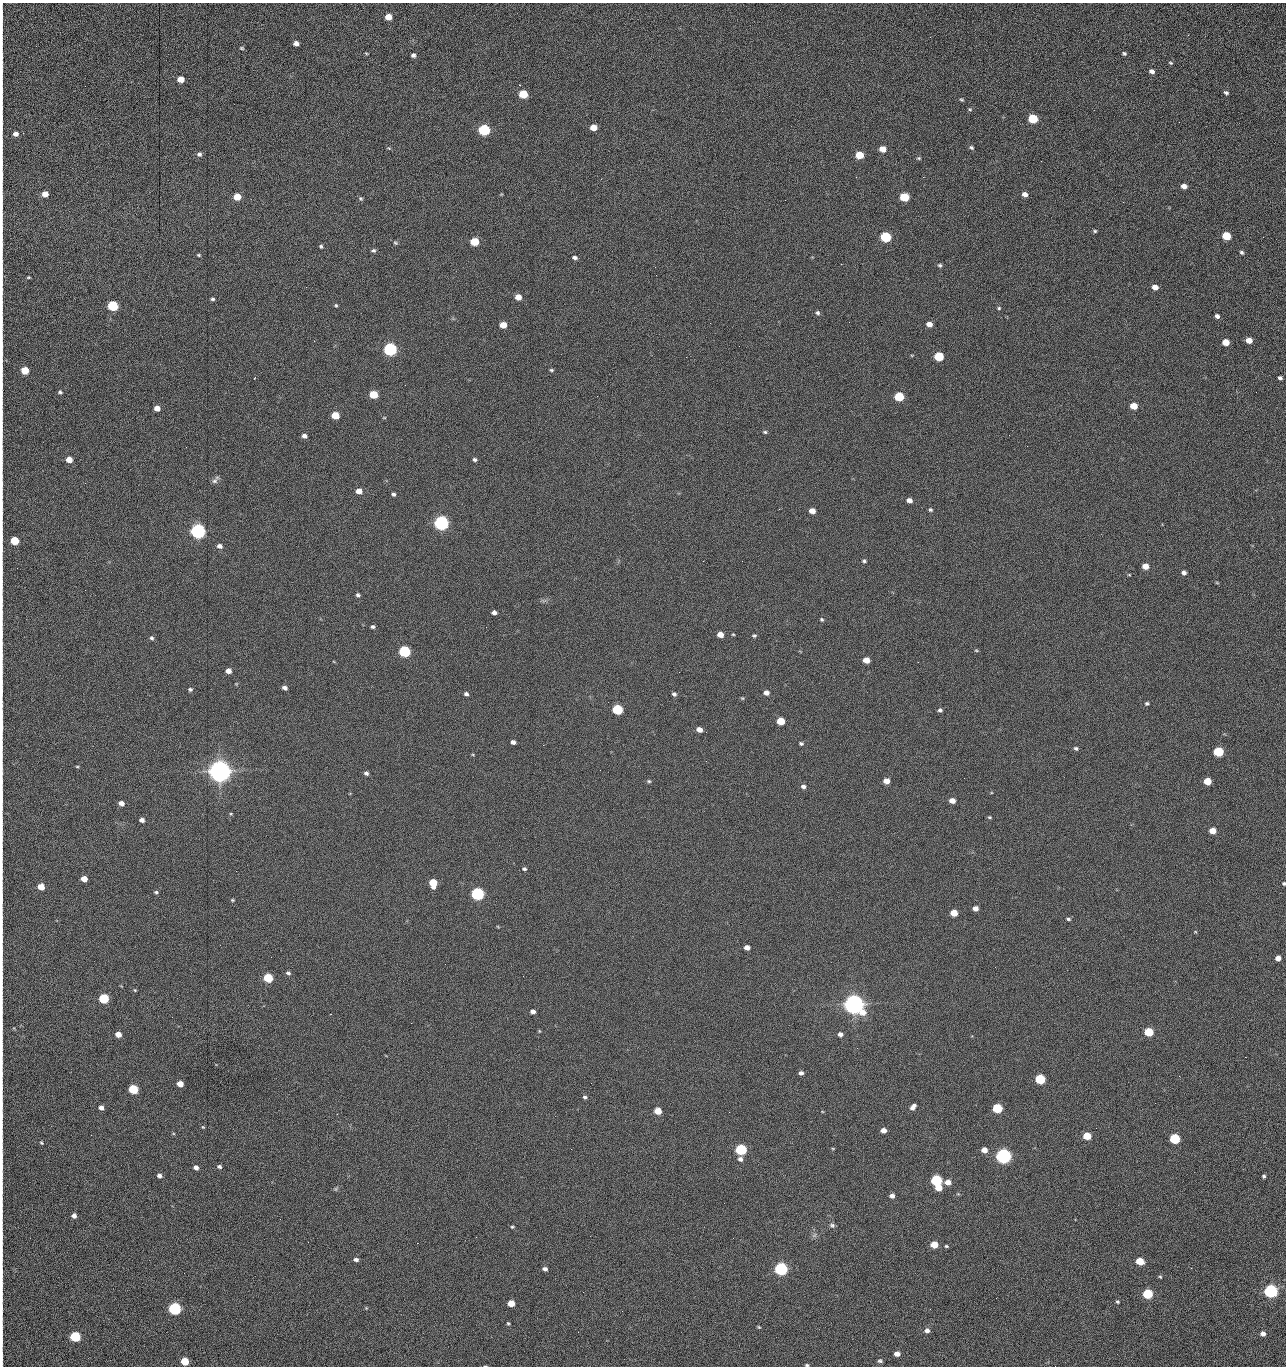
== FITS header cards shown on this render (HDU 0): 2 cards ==
NAXIS1  =                 1284 /fastest changing axis
NAXIS2  =                 1364 /next to fastest changing axis

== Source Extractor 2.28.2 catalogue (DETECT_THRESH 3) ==
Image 1284 x 1364 px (HDU 0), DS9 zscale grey, 1 PNG px = 1 image px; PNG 1288 x 1368 px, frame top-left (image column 1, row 1364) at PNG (2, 3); no overlay
Background 144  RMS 15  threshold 44.6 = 3 sigma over >= 5 px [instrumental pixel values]
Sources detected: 275; all 275 listed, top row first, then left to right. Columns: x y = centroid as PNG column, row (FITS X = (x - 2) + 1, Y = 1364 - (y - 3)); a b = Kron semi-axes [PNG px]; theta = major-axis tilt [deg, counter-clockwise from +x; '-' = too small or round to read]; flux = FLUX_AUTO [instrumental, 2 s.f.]
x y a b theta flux
388 17 5 5 - 1.3e+04
2 21 16 2 90 3.2e+03
1188 35 3 2 - 9.2e+02
296 43 5 4 - 5.1e+03
242 48 5 3 - 1.2e+03
366 53 4 3 - 9.4e+02
1124 53 4 4 - 1.7e+03
413 55 5 4 - 2.7e+03
1170 63 5 4 - 1.3e+03
2 64 15 2 90 3.2e+03
1152 71 5 4 - 4.2e+03
181 79 5 5 - 1.4e+04
2 90 12 2 90 2.2e+03
1226 93 4 3 - 1.9e+03
523 94 6 5 - 4.2e+04
961 100 5 4 - 1.3e+03
970 109 6 4 -21 1.4e+03
1033 119 6 5 - 6.1e+04
1179 122 3 2 - 7.2e+02
593 127 5 5 - 1.4e+04
484 130 6 5 - 1.6e+05
15 134 5 5 - 4.9e+03
2 142 15 2 90 2.2e+03
971 147 6 4 -32 2.0e+03
389 148 7 4 -25 1.2e+03
883 149 5 5 - 1.2e+04
199 154 6 6 - 3.0e+03
859 155 6 5 - 2.8e+04
919 158 6 4 -1 1.4e+03
1041 161 2 2 - 1.1e+03
2 176 19 2 90 3.4e+03
856 177 3 2 - 1.6e+03
923 177 2 2 - 1.1e+04
1184 186 5 4 - 6.3e+03
45 194 5 5 - 1.0e+04
1025 194 5 4 - 5.4e+03
237 197 5 5 - 2.0e+04
904 197 6 5 - 5.2e+04
361 198 6 5 - 1.6e+03
1123 202 2 2 - 5.8e+02
2 229 8 2 90 1.3e+03
1095 231 5 4 - 1.5e+03
1226 236 6 5 - 4.2e+04
886 237 6 5 - 1.0e+05
1263 237 2 2 - 5.2e+02
474 242 6 5 - 4.0e+04
395 243 6 5 - 1.5e+03
321 246 5 4 - 1.6e+03
373 250 6 4 10 2.0e+03
1242 252 5 4 - 1.9e+03
199 255 5 4 - 1.3e+03
575 258 5 4 - 2.7e+03
841 264 2 2 - 1.9e+04
940 265 6 5 - 1.7e+03
2 270 20 2 90 3.7e+03
656 275 2 2 - 9.7e+02
29 277 4 3 - 1.1e+03
306 287 2 2 - 5.9e+02
1155 287 5 5 - 7.5e+03
2 291 14 2 90 2.5e+03
518 297 5 5 - 9.5e+03
213 299 4 4 - 1.9e+03
336 305 5 4 - 1.3e+03
113 306 6 5 - 1.0e+05
999 308 4 4 - 1.3e+03
818 313 6 5 - 2.1e+03
1217 316 4 4 - 3.6e+03
710 323 2 2 - 2.1e+03
929 324 5 4 - 7.6e+03
503 325 5 5 - 1.5e+04
1249 340 5 4 - 1.0e+04
1226 342 5 5 - 1.6e+04
2 345 18 2 90 3.4e+03
390 349 6 5 - 3.0e+05
912 355 5 3 - 8.3e+02
939 356 6 5 - 5.8e+04
25 370 5 5 - 2.5e+04
551 370 5 4 - 1.4e+03
254 378 3 2 - 6.1e+02
1280 378 4 4 - 2.4e+03
2 385 12 2 90 2.3e+03
60 392 5 4 - 1.8e+03
1256 392 3 2 - 8.0e+02
373 394 6 5 - 3.6e+04
899 397 6 5 - 6.0e+04
1134 406 5 5 - 1.9e+04
157 408 5 4 - 8.2e+03
2 413 11 2 90 2.0e+03
335 415 5 5 - 2.9e+04
384 418 5 3 - 7.8e+02
765 432 5 4 - 1.5e+03
1009 435 2 2 - 2.3e+03
304 436 5 4 - 3.7e+03
186 447 2 2 - 2.0e+03
2 454 14 2 90 2.1e+03
69 460 5 4 - 1.2e+04
475 460 5 4 - 2.2e+03
214 481 9 7 36 3.1e+03
85 483 2 2 - 5.6e+02
359 491 5 5 - 9.7e+03
393 494 4 4 - 2.3e+03
909 500 5 4 - 5.7e+03
2 505 20 2 90 3.4e+03
779 509 2 2 - 5.3e+02
930 510 5 4 - 1.8e+03
812 511 5 4 - 8.7e+03
441 523 6 5 - 5.0e+05
198 531 6 6 - 5.4e+05
14 541 5 5 - 4.1e+04
219 546 6 5 - 4.0e+03
742 561 2 2 - 4.3e+02
864 561 5 4 - 1.8e+03
1145 566 5 5 - 1.3e+04
1184 573 5 4 - 3.6e+03
1129 575 5 3 - 9.0e+02
1217 583 5 3 - 1.0e+03
358 595 5 4 - 2.1e+03
2 599 14 2 90 2.2e+03
494 613 5 4 - 4.1e+03
822 619 5 5 - 1.5e+03
372 627 4 4 - 2.1e+03
2 634 13 2 90 1.9e+03
720 634 5 4 - 1.0e+04
733 634 4 3 - 9.1e+02
754 636 5 4 - 1.6e+03
152 638 5 5 - 1.8e+03
976 650 5 4 - 1.2e+03
405 651 6 5 - 1.6e+05
866 660 5 5 - 1.4e+04
228 671 5 4 - 7.1e+03
679 672 3 2 - 1.1e+03
285 688 5 4 - 3.9e+03
190 689 5 4 - 1.9e+03
766 693 5 4 - 5.9e+03
466 694 5 4 - 2.4e+03
674 694 5 4 - 2.5e+03
742 698 5 4 - 1.0e+03
1147 703 5 4 - 1.7e+03
617 709 6 5 - 9.4e+04
940 710 4 4 - 2.4e+03
781 721 5 5 - 2.7e+04
2 726 19 2 -89 3.7e+03
699 729 5 4 - 7.5e+03
706 732 2 2 - 5.0e+02
513 742 5 4 - 4.1e+03
801 744 5 4 - 1.8e+03
543 745 2 2 - 2.2e+03
1076 748 6 5 - 2.2e+03
1218 752 6 5 - 7.6e+04
473 755 5 3 - 8.6e+02
706 761 3 2 - 1.5e+03
77 767 5 3 - 9.5e+02
220 771 7 7 - 1.8e+06
366 773 5 4 - 2.6e+03
649 781 5 4 - 1.6e+03
886 781 5 5 - 1.0e+04
1207 781 5 5 - 2.4e+04
803 786 6 5 - 3.3e+03
2 797 25 2 90 3.9e+03
952 801 5 4 - 8.0e+03
121 803 5 4 - 6.3e+03
231 814 5 3 - 8.9e+02
990 817 5 4 - 1.3e+03
142 820 5 4 - 4.0e+03
1212 831 5 5 - 1.5e+04
524 869 5 4 - 1.8e+03
84 879 5 4 - 1.2e+04
433 883 7 5 -84 2.7e+04
1284 883 4 4 - 1.6e+03
41 887 5 5 - 1.6e+04
156 892 5 4 - 1.6e+03
477 894 6 5 - 2.4e+05
2 899 9 2 90 1.5e+03
232 900 5 4 - 1.2e+03
975 908 5 4 - 5.9e+03
954 913 5 5 - 1.9e+04
1068 919 5 4 - 1.8e+03
498 927 5 3 - 8.8e+02
1195 932 4 3 - 8.0e+02
2 939 15 2 90 2.8e+03
747 947 5 4 - 6.1e+03
1278 958 5 4 - 7.4e+03
2 968 8 2 90 1.4e+03
288 973 6 5 - 2.4e+03
523 976 2 2 - 1.3e+03
268 978 6 5 - 6.0e+04
135 990 4 3 - 9.7e+02
104 998 5 5 - 7.6e+04
854 1004 8 6 -24 1.5e+06
533 1011 4 4 - 4.3e+03
331 1014 2 2 - 5.6e+02
411 1023 2 2 - 3.5e+03
539 1031 5 3 - 8.9e+02
1149 1032 5 5 - 4.9e+04
118 1034 5 4 - 1.0e+04
840 1034 6 5 - 3.8e+03
857 1048 3 2 - 1.1e+03
2 1054 8 2 90 1.4e+03
1245 1057 2 2 - 1.2e+03
801 1073 5 4 - 3.2e+03
2 1074 10 2 90 1.7e+03
1179 1076 3 2 - 1.8e+03
1040 1079 6 5 - 8.8e+04
180 1084 5 4 - 1.2e+04
133 1089 5 5 - 6.4e+04
585 1097 5 5 - 2.0e+03
1155 1103 2 2 - 5.4e+02
2 1105 17 2 90 3.1e+03
913 1107 7 5 49 4.9e+03
101 1108 5 4 - 5.0e+03
997 1108 6 5 - 7.2e+04
658 1111 5 5 - 2.1e+04
729 1112 2 2 - 6.8e+02
337 1114 2 2 - 6.0e+02
203 1127 5 4 - 9.9e+02
883 1130 5 4 - 7.2e+03
91 1135 2 2 - 1.6e+03
1087 1136 5 5 - 3.2e+04
1175 1139 5 5 - 9.8e+04
41 1143 4 3 - 1.1e+03
833 1148 5 3 - 8.6e+02
571 1149 3 2 - 7.0e+02
741 1150 6 5 - 1.4e+05
984 1150 5 5 - 7.9e+03
1003 1156 6 5 - 6.3e+05
740 1159 6 6 - 3.1e+03
2 1166 11 2 90 1.8e+03
196 1167 5 4 - 4.3e+03
219 1167 6 4 -20 2.3e+03
159 1175 5 4 - 3.7e+03
1264 1176 4 3 - 1.9e+03
936 1180 6 5 - 1.5e+05
948 1182 6 5 - 7.2e+03
938 1188 5 5 - 1.6e+04
335 1189 5 5 - 1.3e+03
892 1196 5 4 - 4.5e+03
74 1216 5 4 - 4.3e+03
280 1219 2 2 - 1.4e+03
832 1225 8 6 -20 2.4e+03
512 1227 5 4 - 1.3e+03
814 1235 7 6 - 2.6e+03
2 1236 14 2 90 2.5e+03
476 1237 2 2 - 5.8e+03
308 1242 3 2 - 1.2e+03
417 1243 2 2 - 3.6e+03
934 1244 5 5 - 1.9e+04
946 1246 5 4 - 1.3e+03
356 1259 5 4 - 2.9e+03
1140 1261 6 5 - 2.7e+04
545 1269 5 4 - 3.2e+03
781 1269 6 5 - 3.1e+05
1160 1277 5 4 - 1.2e+03
1271 1291 6 5 - 3.7e+05
1148 1294 5 5 - 7.8e+04
996 1298 2 2 - 1.8e+03
1117 1301 4 4 - 1.4e+03
511 1303 5 5 - 1.7e+04
175 1308 6 5 - 2.4e+05
366 1308 4 4 - 9.9e+02
2 1309 17 2 90 2.6e+03
622 1311 2 2 - 5.3e+02
508 1323 4 3 - 1.2e+03
759 1327 5 4 - 1.1e+03
927 1331 6 5 - 4.4e+03
578 1332 2 2 - 2.4e+03
1263 1334 5 5 - 5.5e+03
75 1337 6 5 - 9.3e+04
2 1339 21 2 90 3.5e+03
897 1354 5 4 - 6.7e+03
2 1356 13 2 90 2.2e+03
185 1361 5 5 - 3.0e+04
880 1361 6 5 - 2.0e+03
807 1365 4 3 - 1.3e+03
485 1366 4 2 - 7.4e+02
1055 1366 2 2 - 1.2e+03
At the frame edge (FLAGS 8, measured only in part): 33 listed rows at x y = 2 21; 2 64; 2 90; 2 142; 2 176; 2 229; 2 270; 2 291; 2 345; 2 385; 2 413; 2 454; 2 505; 14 541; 2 599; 2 634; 2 726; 2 797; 1284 883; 2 899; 2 939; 2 968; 2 1054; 2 1074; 2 1105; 2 1166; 2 1236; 2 1309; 2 1339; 2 1356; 807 1365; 485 1366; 1055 1366

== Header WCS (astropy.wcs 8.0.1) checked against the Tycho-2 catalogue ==
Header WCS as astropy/WCSLIB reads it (CRVAL/CRPIX/CD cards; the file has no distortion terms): RA---TAN/DEC--TAN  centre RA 15:41:40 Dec +51:59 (235.42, +51.98 deg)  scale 1.26 arcsec/px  FOV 26.9' x 28.5'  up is +92 deg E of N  parity flipped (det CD > 0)
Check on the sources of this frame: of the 60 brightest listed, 10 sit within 2.0 arcsec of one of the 11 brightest Tycho-2 stars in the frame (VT <= 12.29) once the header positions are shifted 0.56 arcsec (0.22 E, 0.51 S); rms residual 0.68 arcsec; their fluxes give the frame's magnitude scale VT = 25.21 - 2.5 log10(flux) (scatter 0.20 mag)
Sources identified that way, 10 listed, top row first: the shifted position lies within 2.0 arcsec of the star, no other Tycho-2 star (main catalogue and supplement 1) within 4.0 arcsec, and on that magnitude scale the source's flux lands within +1.5 / -3 mag of the star's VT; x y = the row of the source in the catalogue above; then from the Tycho-2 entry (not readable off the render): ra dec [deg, ICRS J2000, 3 dp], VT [Tycho-2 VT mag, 2 dp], TYC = Tycho-2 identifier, HIP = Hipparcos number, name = IAU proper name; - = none
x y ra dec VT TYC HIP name
390 349 235.614 +52.064 11.61 3489-1132-1 - -
441 523 235.514 +52.049 11.19 3489-1407-1 - -
198 531 235.515 +52.133 11.12 3489-1380-1 - -
220 771 235.378 +52.130 9.31 3489-1322-1 76850 -
477 894 235.303 +52.042 11.52 3489-958-1 - -
854 1004 235.232 +51.912 9.59 3489-824-1 - -
1003 1156 235.143 +51.862 10.97 3489-1016-1 - -
936 1180 235.131 +51.886 12.29 3489-908-1 - -
781 1269 235.084 +51.941 11.45 3489-1346-1 - -
175 1308 235.075 +52.152 11.74 3489-912-1 - -